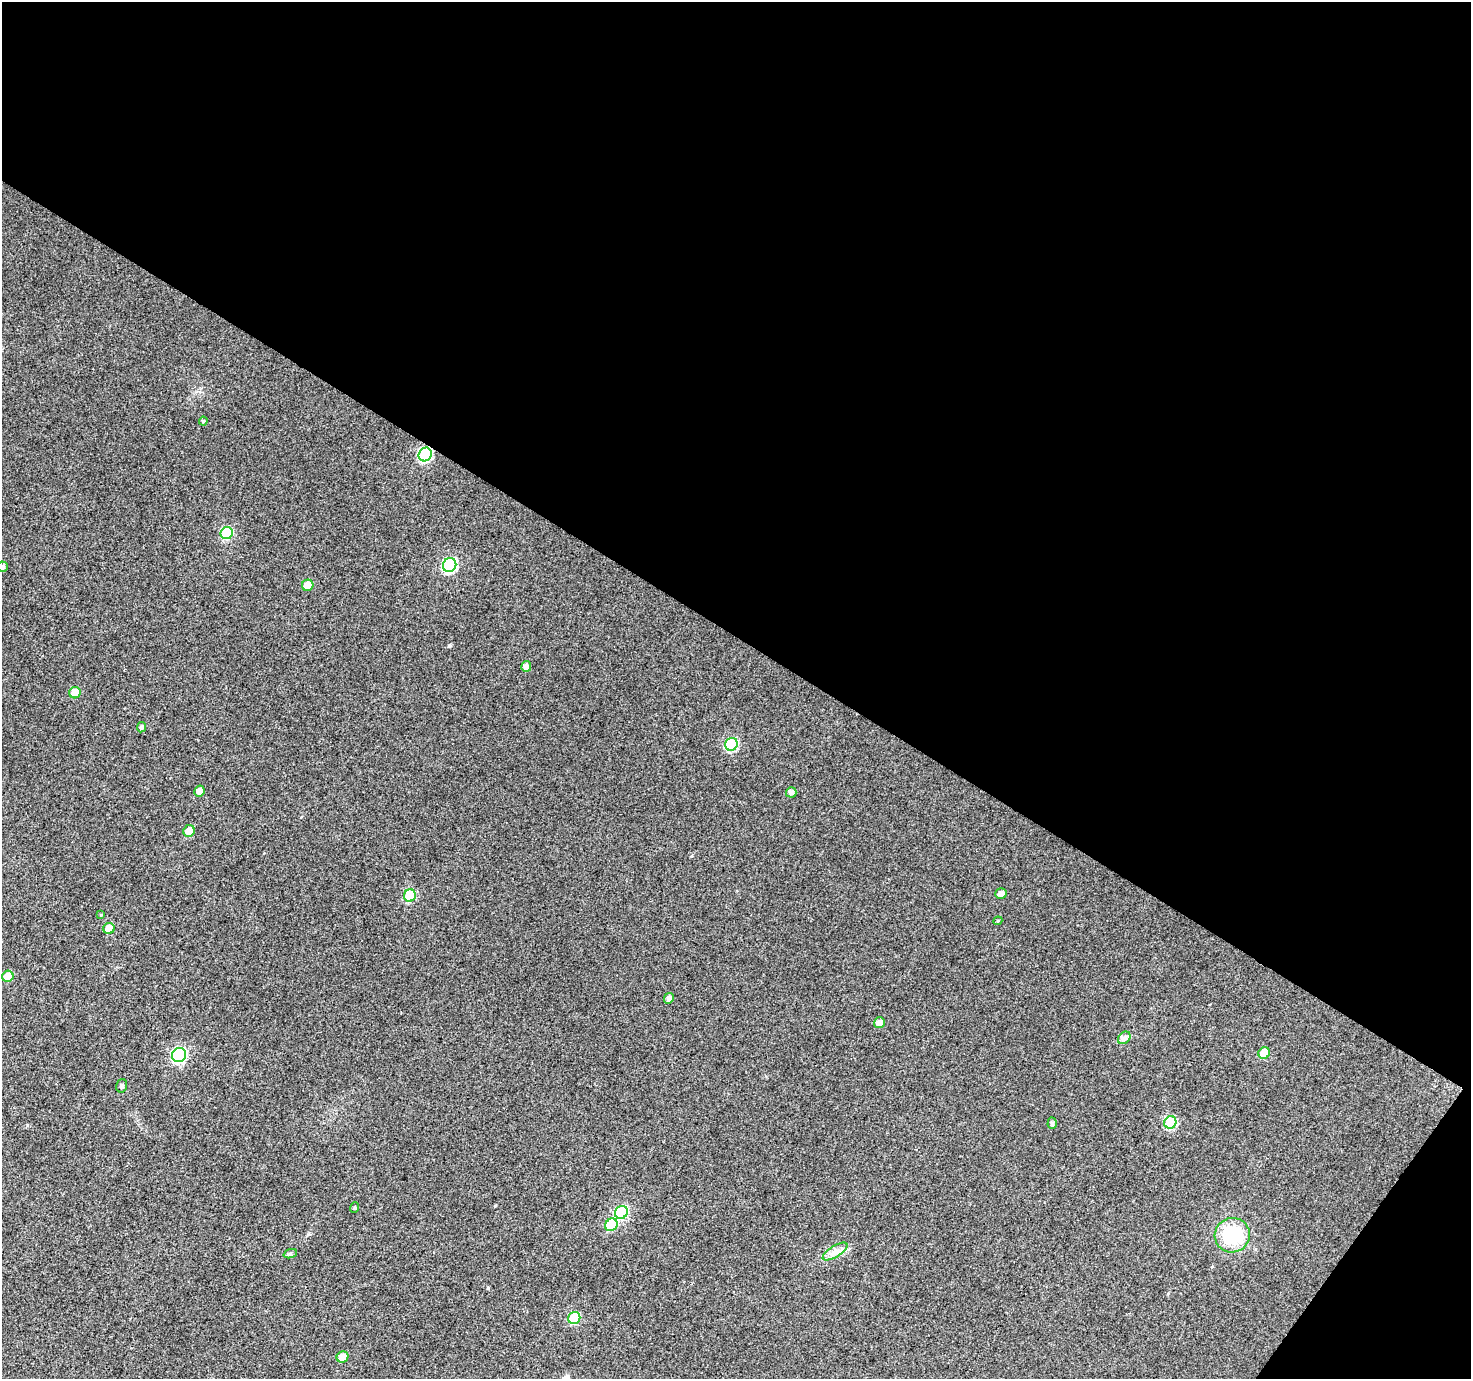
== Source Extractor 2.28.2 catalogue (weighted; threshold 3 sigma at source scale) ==
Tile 2 of 2 x 2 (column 2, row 1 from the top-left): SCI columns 1473-2941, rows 1494-2870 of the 2942 x 2970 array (HDU 1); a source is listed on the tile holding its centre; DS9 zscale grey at full resolution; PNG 1473 x 1381 px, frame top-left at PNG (2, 2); each listed source drawn as its Kron ellipse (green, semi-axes under 4 px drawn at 4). Shown black and unused: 48% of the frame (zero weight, under 3 of 4 exposures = <1% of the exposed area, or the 3 px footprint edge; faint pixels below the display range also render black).
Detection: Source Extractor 2.28.2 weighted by HDU 2 'WHT'; one run over the whole footprint, this tile lists its part. Background 0.0357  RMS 0.011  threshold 0.0486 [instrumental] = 3 sigma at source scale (4.5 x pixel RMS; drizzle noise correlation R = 1.50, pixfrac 1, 0.0396/0.0396 arcsec/px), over >= 5 px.
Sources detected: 35; all 35 listed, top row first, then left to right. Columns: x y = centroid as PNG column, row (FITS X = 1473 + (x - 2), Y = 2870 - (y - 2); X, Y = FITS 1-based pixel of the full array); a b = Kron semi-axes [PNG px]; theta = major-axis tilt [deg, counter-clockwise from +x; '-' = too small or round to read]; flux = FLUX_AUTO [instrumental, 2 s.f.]
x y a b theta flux
203 421 4 4 - 1.2
425 454 7 6 - 130
227 533 6 6 - 63
450 565 7 6 - 140
3 567 5 5 - 3
308 585 6 5 - 16
526 666 5 5 - 4.9
75 693 6 5 - 15
142 727 5 4 - 3.1
731 744 6 6 - 83
199 791 5 5 - 7.2
791 792 5 5 - 4
189 831 6 5 - 13
1001 894 5 5 - 5.4
410 895 6 6 - 57
101 915 4 3 - 0.79
998 921 4 4 - 1.2
109 928 6 5 - 15
8 976 6 5 - 17
669 998 5 4 - 4.6
879 1022 5 5 - 6.6
1124 1038 7 5 45 3
1264 1053 6 5 - 24
179 1055 7 6 - 180
122 1086 7 5 74 2.8
1170 1122 6 6 - 77
1052 1123 5 4 - 2.4
355 1207 5 2 - 0.98
621 1212 7 6 - 110
611 1225 7 5 47 47
1232 1235 17 17 - 63
835 1252 14 5 32 6.7
290 1254 7 4 19 1.7
574 1318 6 6 - 53
343 1357 6 5 - 10
Overlapping masked pixels (flux is a lower limit): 1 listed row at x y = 425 454
Isophote crosses this tile's border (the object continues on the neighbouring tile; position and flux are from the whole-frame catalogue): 1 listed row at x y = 3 567
Unlisted compact peaks at least as high as the median listed source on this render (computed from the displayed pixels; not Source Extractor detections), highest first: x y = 449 646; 488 1288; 691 856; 27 1125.